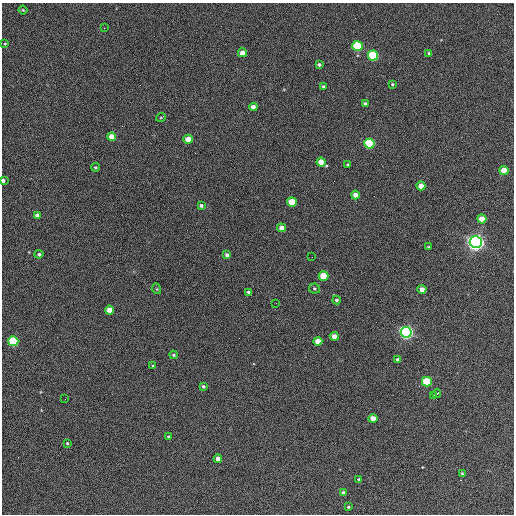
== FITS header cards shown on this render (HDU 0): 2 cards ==
NAXIS1  =                  512 / Axis length
NAXIS2  =                  512 / Axis length

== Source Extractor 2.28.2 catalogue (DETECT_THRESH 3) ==
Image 512 x 512 px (HDU 0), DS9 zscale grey, 1 PNG px = 1 image px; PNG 516 x 516 px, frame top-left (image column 1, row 512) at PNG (2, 3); each listed source drawn as its Kron ellipse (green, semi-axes under 4 px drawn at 4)
Background 394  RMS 21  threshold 64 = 3 sigma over >= 5 px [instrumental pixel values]
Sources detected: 61; all 61 listed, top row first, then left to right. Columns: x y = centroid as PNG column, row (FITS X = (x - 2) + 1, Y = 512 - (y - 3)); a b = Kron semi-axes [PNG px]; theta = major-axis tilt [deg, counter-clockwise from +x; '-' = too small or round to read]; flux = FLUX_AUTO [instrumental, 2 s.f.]
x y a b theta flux
23 10 4 3 - 1300
104 28 2 2 - 670
5 44 4 3 - 1400
357 46 5 5 - 110000
242 53 4 4 - 11000
429 53 3 3 - 2000
373 55 5 5 - 140000
319 64 4 3 - 2800
392 84 4 3 - 1600
323 86 4 4 - 2200
365 103 4 3 - 2000
253 107 4 4 - 7500
161 117 5 3 - 1300
112 137 4 4 - 16000
188 139 4 4 - 14000
369 144 5 5 - 130000
321 162 4 4 - 23000
348 164 4 3 - 1500
95 167 4 3 - 1700
504 171 4 4 - 29000
3 180 3 3 - 3500
421 186 4 4 - 14000
355 195 4 4 - 11000
292 202 5 4 - 46000
201 205 4 4 - 3200
37 215 4 4 - 7100
482 219 4 4 - 19000
282 228 4 4 - 8400
476 242 6 6 - 810000
428 247 3 2 - 1400
39 254 4 3 - 2400
227 255 4 4 - 5600
312 257 2 2 - 640
323 276 5 4 - 39000
157 289 5 3 - 1300
314 289 5 5 - 2300
422 289 4 4 - 12000
249 292 3 3 - 2400
336 300 4 3 - 2600
276 303 2 2 - 850
109 310 4 4 - 16000
406 332 5 5 - 510000
334 336 4 4 - 12000
13 341 5 5 - 98000
318 341 4 4 - 16000
174 355 4 4 - 1900
398 360 4 3 - 4200
153 366 4 3 - 1600
427 382 5 4 - 75000
203 386 4 3 - 2100
437 394 4 3 - 8500
434 396 3 3 - 6600
65 399 2 2 - 590
373 419 4 4 - 19000
168 436 4 3 - 1600
67 443 4 3 - 1400
218 459 4 4 - 10000
462 474 4 3 - 1600
358 479 3 3 - 1200
343 493 4 4 - 5600
348 507 3 3 - 1800
At the frame edge (FLAGS 8, measured only in part): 1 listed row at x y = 3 180